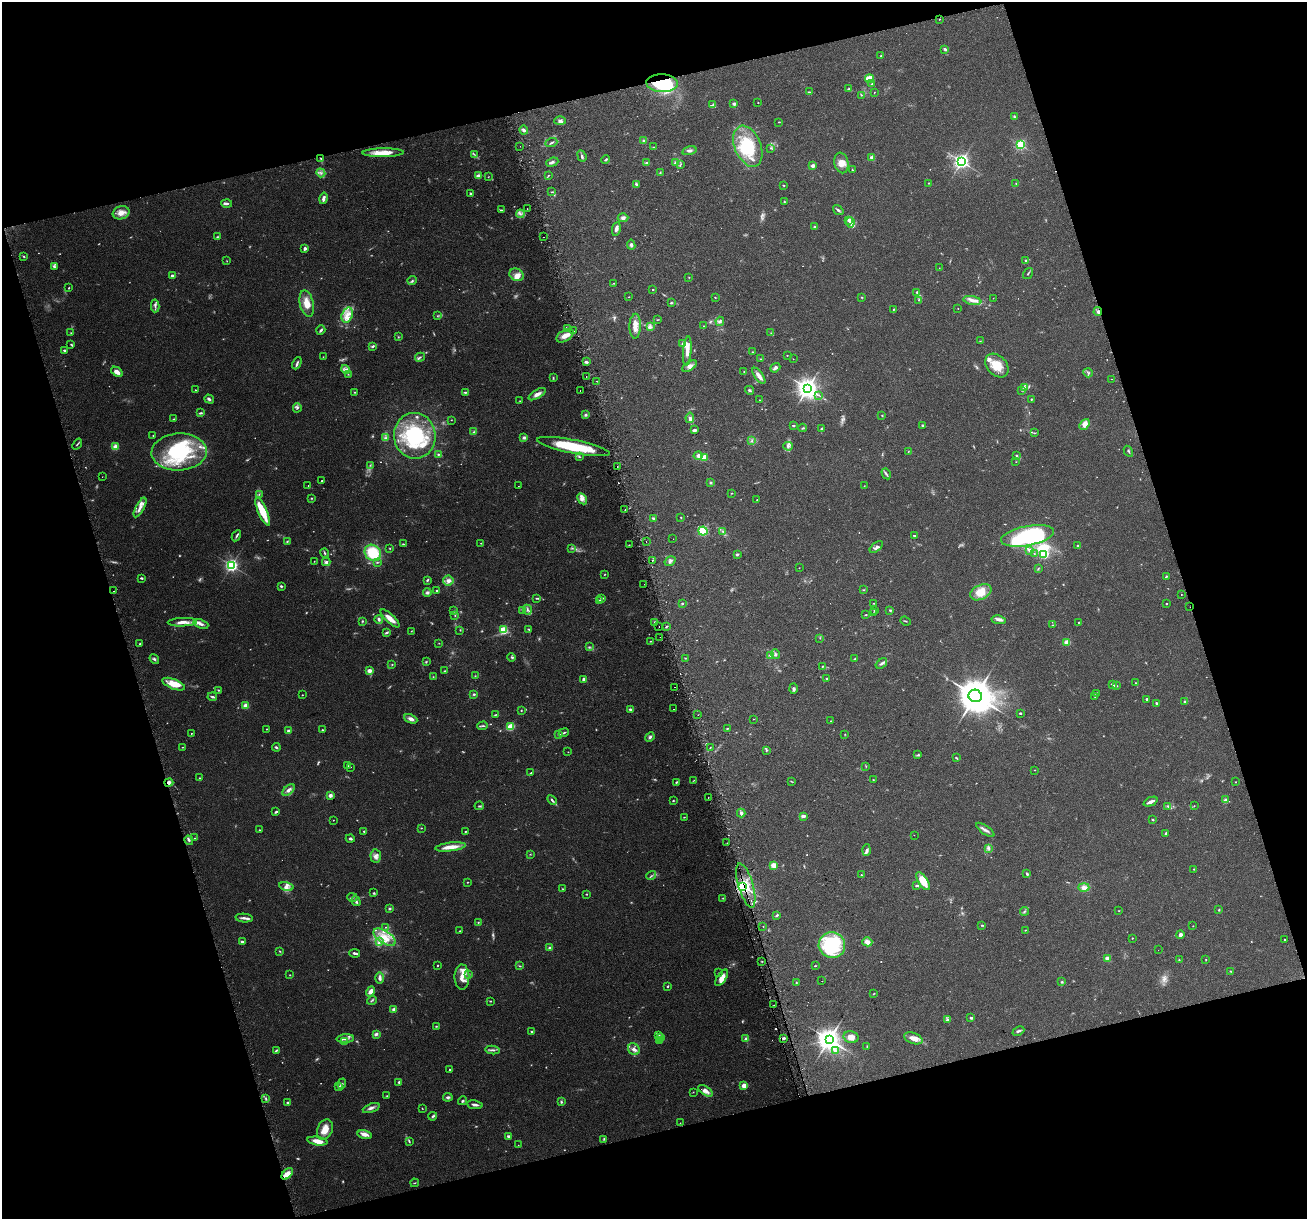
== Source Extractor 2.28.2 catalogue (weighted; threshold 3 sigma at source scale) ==
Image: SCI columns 31-5249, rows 62-4928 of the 5282 x 5037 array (HDU 1 of 3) = the unmasked area's bounding box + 8 px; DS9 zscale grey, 4 x 4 block average (1 PNG px = mean of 4 x 4 image px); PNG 1309 x 1221 px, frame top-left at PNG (2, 2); each listed source drawn as its Kron ellipse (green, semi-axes under 4 px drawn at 4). Shown black and unused: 34% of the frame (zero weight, under 2 of 3 exposures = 2% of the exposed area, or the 3 px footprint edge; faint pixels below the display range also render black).
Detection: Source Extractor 2.28.2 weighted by HDU 2 'WHT'. Background 0.0666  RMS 0.008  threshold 0.0362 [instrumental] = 3 sigma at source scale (4.5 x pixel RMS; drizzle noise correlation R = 1.50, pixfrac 1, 0.0396/0.0396 arcsec/px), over >= 5 px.
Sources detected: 770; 69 too faint to see at this stretch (4 x 4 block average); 2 inside a brighter object's white glare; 12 cosmic-ray / hot-pixel residue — neither listed nor drawn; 13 coinciding with a brighter row at this scale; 77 inside a brighter listed object's ellipse — not listed separately; of the other 597, all 500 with FLUX_AUTO >= 1.91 (the completeness limit of this list) listed and drawn (97 fainter detections not listed), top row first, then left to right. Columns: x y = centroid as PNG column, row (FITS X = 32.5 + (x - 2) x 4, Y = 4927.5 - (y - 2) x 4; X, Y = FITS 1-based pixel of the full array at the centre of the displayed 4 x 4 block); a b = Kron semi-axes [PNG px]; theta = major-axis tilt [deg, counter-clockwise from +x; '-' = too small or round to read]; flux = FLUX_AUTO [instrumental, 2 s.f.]
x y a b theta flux
939 19 2 2 - 2.2
945 49 3 2 - 11
881 56 2 2 - 4.4
870 79 4 3 - 57
662 83 16 9 -3 380
872 84 2 2 - 3.4
849 89 3 2 - 3.4
809 92 4 2 - 3.7
874 92 2 2 - 2.3
861 95 2 2 - 4.1
758 103 2 2 - 2.6
734 104 3 3 - 9.9
713 105 2 2 - 4.1
1014 117 4 2 - 5.8
560 121 5 4 - 13
778 122 2 2 - 1.9
524 130 4 3 - 11
644 141 4 4 - 8.9
551 143 6 2 19 6.8
1020 145 2 2 - 610
520 146 2 2 - 2
748 146 21 13 -67 240
654 147 3 2 - 3.3
771 148 3 2 - 4.4
689 151 7 4 15 14
383 153 20 4 1 82
474 154 3 2 - 3.2
582 156 6 2 -69 9.9
321 158 2 2 - 4.4
872 158 2 2 - 96
606 160 4 2 - 5.7
961 161 3 3 - 1800
552 162 6 3 21 11
646 163 3 2 - 5.4
675 163 2 2 - 3.8
841 163 10 7 -78 38
681 164 3 2 - 3.3
813 166 2 2 - 70
852 170 3 2 - 3
660 172 3 2 - 3.2
321 173 4 2 - 8.3
548 175 3 2 - 3.4
478 176 4 3 - 24
488 177 2 2 - 2.5
928 183 2 2 - 2.5
1016 183 2 2 - 2.5
636 184 3 2 - 12
783 185 2 2 - 3.4
552 192 4 2 - 3.3
471 194 2 2 - 8.6
323 198 6 2 76 20
784 201 2 2 - 3.3
227 203 5 3 - 10
527 209 2 2 - 2.3
501 210 3 2 - 5.8
838 210 6 2 -36 9.7
121 213 8 6 16 42
520 214 4 2 - 9.3
623 218 5 4 - 16
849 220 3 2 - 26
850 222 5 3 - 14
815 227 2 2 - 26
616 229 7 4 80 16
217 237 4 2 - 4.4
544 237 2 2 - 9.3
631 245 5 3 - 10
305 248 4 3 - 10
23 256 3 2 - 3.6
1026 260 4 2 - 5.6
227 261 3 2 - 2.2
54 267 3 2 - 11
939 268 2 2 - 1.9
1028 274 6 2 56 5.2
517 275 7 6 - 28
172 276 2 2 - 31
689 277 2 2 - 2.3
412 281 5 2 - 7.1
614 283 2 2 - 2.8
69 288 2 2 - 3.3
653 289 2 2 - 5.8
917 292 3 3 - 6.5
629 297 3 2 - 2.2
715 297 2 2 - 2.6
861 297 3 2 - 2.8
993 298 2 2 - 2
918 300 2 2 - 2
972 300 9 4 -11 28
671 303 3 2 - 5.6
307 304 13 7 -77 63
155 306 6 2 88 12
958 308 2 2 - 2.5
894 309 3 2 - 2.9
1098 312 4 3 - 11
347 315 7 5 71 40
437 316 2 2 - 2
657 320 3 2 - 2.8
720 321 4 3 - 10
635 326 12 6 88 42
704 326 2 2 - 3.2
650 327 4 3 - 9.7
567 328 2 2 - 2.7
321 330 5 2 - 11
574 331 2 2 - 2.2
71 333 2 2 - 4.2
771 333 3 2 - 3.1
565 336 9 5 32 47
398 337 3 2 - 3.7
980 341 2 2 - 2
71 344 4 2 - 5.5
683 344 3 2 - 5.5
373 346 4 2 - 8.5
64 350 3 2 - 6.3
687 351 15 4 85 40
752 352 2 2 - 2.4
787 355 2 2 - 2.8
323 357 2 2 - 1.9
420 357 5 2 - 6.5
761 359 2 2 - 2.4
793 359 2 2 - 2.2
586 362 4 2 - 10
297 363 6 2 65 11
689 366 8 4 32 25
997 366 13 9 -48 92
775 368 5 3 - 15
346 369 4 3 - 15
117 372 6 3 -34 29
744 372 3 2 - 2.1
1088 373 5 2 - 5.5
348 374 2 2 - 2.1
586 376 2 2 - 3.1
759 376 9 3 -54 35
553 378 3 2 - 4.5
1112 379 2 2 - 2.5
597 381 2 2 - 2.5
807 388 3 3 - 3300
1025 388 4 2 - 10
195 390 2 2 - 2.9
749 390 4 2 - 7.4
1021 390 2 2 - 2
580 391 2 2 - 5.6
354 392 2 2 - 3.2
465 392 4 2 - 5.1
537 394 9 4 30 27
818 395 2 2 - 2.5
209 399 5 3 - 9.9
1031 399 2 2 - 8.3
760 400 2 2 - 3.1
520 401 3 2 - 2.3
297 408 4 2 - 8.6
201 413 4 2 - 7.5
586 415 3 3 - 8.2
882 416 2 2 - 3.3
690 418 5 4 - 13
174 419 2 2 - 3
451 420 2 2 - 2.1
1084 424 6 4 51 34
793 426 3 2 - 5.2
923 426 3 2 - 5.3
803 428 4 2 - 4.9
822 428 3 2 - 5.1
694 430 4 3 - 13
474 432 3 2 - 5.6
1034 433 3 2 - 4
153 435 2 2 - 2.5
415 436 23 21 -86 360
524 437 3 2 - 13
385 438 4 2 - 8.5
752 440 2 2 - 2.7
77 444 6 2 53 6
788 446 4 3 - 9.2
115 447 2 2 - 75
573 447 37 6 -11 290
1128 451 6 2 -61 5.8
179 452 28 18 3 380
908 452 3 2 - 2.5
438 454 2 2 - 5.1
1016 455 2 2 - 4.7
579 456 4 2 - 4.9
698 456 4 4 - 14
704 457 2 2 - 200
1016 462 2 2 - 1.9
370 465 3 2 - 3.6
617 466 2 2 - 4
886 474 6 2 -60 8
102 477 2 2 - 2.9
322 481 2 2 - 3.8
711 483 3 2 - 6.1
308 486 2 2 - 5.8
518 486 2 2 - 4.6
864 486 2 2 - 2.4
731 493 2 2 - 2.2
259 494 2 2 - 2.9
312 498 2 2 - 3.6
582 499 6 4 -60 20
757 500 2 2 - 2.9
140 507 11 4 62 31
625 509 2 2 - 2.1
263 512 15 4 -67 130
681 517 2 2 - 3.1
653 518 2 2 - 30
703 531 4 4 - 140
723 532 2 2 - 2.6
236 536 6 2 61 7.7
914 536 3 2 - 3.5
1027 536 27 10 11 690
673 539 2 2 - 3.3
287 541 3 2 - 5
646 542 2 2 - 3.3
481 543 2 2 - 2
403 544 3 2 - 4.6
629 545 2 2 - 2.1
1078 545 2 2 - 15
876 547 8 3 39 15
390 548 2 2 - 3.1
572 548 3 2 - 4.6
1030 550 3 2 - 16
325 553 4 2 - 6.7
373 553 9 7 -43 180
737 554 3 2 - 7.8
1034 554 2 2 - 2.1
1044 554 2 2 - 530
314 561 2 2 - 2
652 561 2 2 - 11
670 561 6 3 33 13
326 562 4 4 - 13
377 562 3 2 - 4.2
232 565 2 2 - 1300
799 568 2 2 - 1.9
1038 569 3 2 - 3.2
605 574 2 2 - 2.8
1166 577 3 2 - 3.7
141 578 4 2 - 5.4
427 580 3 2 - 7.8
448 581 5 5 - 23
644 584 2 2 - 3.9
281 586 2 2 - 7.5
437 590 2 2 - 11
863 590 3 2 - 2.6
113 591 2 2 - 8.1
981 592 11 7 25 81
427 593 4 3 - 11
1181 595 2 2 - 5.3
536 598 4 2 - 4
602 598 2 2 - 28
600 601 2 2 - 9.1
682 603 3 2 - 4.1
874 603 2 2 - 2
1167 604 2 2 - 2.8
1190 607 2 2 - 2.6
527 610 5 3 - 10
874 610 2 2 - 3.4
890 610 3 2 - 5
454 611 2 2 - 2.7
523 611 2 2 - 2.1
873 613 3 2 - 2.5
455 615 3 2 - 4.6
866 615 3 2 - 3
390 618 12 4 -43 52
379 619 4 3 - 11
998 620 7 3 -11 17
362 621 3 2 - 4.8
905 621 5 2 - 4.2
182 622 15 3 2 38
654 622 2 2 - 4.1
1078 622 2 2 - 2.2
201 624 8 3 -20 17
1053 625 3 2 - 2.5
659 626 2 2 - 2.1
666 627 2 2 - 4.6
529 629 2 2 - 4.3
460 630 2 2 - 3.2
504 630 2 2 - 370
411 631 2 2 - 2.3
387 633 4 3 - 6.8
660 637 2 2 - 3.6
820 638 2 2 - 2.8
650 641 3 2 - 2.8
1067 642 2 2 - 140
439 643 2 2 - 2.1
140 644 3 2 - 4.3
589 647 3 2 - 4.7
775 654 5 3 - 10
770 655 4 3 - 8.3
511 657 4 2 - 6.2
685 658 3 2 - 2.3
154 659 5 3 - 8.9
855 659 2 2 - 8
426 662 3 2 - 4.1
881 663 6 2 36 10
392 664 2 2 - 2.9
822 666 3 2 - 3.1
369 671 2 2 - 82
445 671 2 2 - 3.6
475 676 2 2 - 2.5
433 677 2 2 - 2.1
584 679 3 2 - 15
827 679 2 2 - 33
1135 683 2 2 - 1.9
174 684 12 5 -21 84
1113 685 3 2 - 5.7
1117 686 3 2 - 4.8
674 687 2 2 - 4.1
793 689 5 3 - 10
218 690 3 2 - 4
474 694 3 2 - 5.9
1096 694 3 2 - 4.2
302 695 2 2 - 3
975 696 7 6 - 13000
1095 696 3 2 - 4.9
212 697 5 2 - 10
1147 699 2 2 - 25
1185 701 2 2 - 14
1156 703 2 2 - 13
246 705 2 2 - 120
630 709 3 2 - 7.9
673 709 2 2 - 8
521 710 3 2 - 3.4
1020 713 2 2 - 13
495 715 3 2 - 4.5
698 715 2 2 - 5
411 719 7 4 -23 22
753 719 2 2 - 2.1
831 721 2 2 - 2.5
483 726 5 2 - 6.9
510 727 4 2 - 98
727 728 3 2 - 3.4
266 729 2 2 - 3.7
322 730 2 2 - 4.6
289 731 3 3 - 17
191 733 2 2 - 2.3
564 733 5 2 - 7.2
845 734 2 2 - 2.4
559 735 3 2 - 4.4
650 737 5 3 - 9.9
183 747 3 2 - 3.6
276 747 4 2 - 6
710 747 2 2 - 2.8
766 750 2 2 - 5.6
568 752 2 2 - 2.1
918 755 4 3 - 7
956 758 3 2 - 4.5
348 766 2 2 - 2.4
866 766 2 2 - 2.3
350 767 2 2 - 2.6
1035 770 2 2 - 2
531 773 4 2 - 4.7
200 778 3 2 - 3.5
693 780 4 2 - 2.9
873 780 3 2 - 2.2
169 782 4 3 - 12
676 782 3 2 - 4.9
792 782 2 2 - 2
1236 782 2 2 - 2.8
288 790 7 3 42 22
330 795 2 2 - 75
708 797 2 2 - 9.2
1226 799 3 3 - 7.5
552 800 6 2 -45 9.7
673 801 2 2 - 3.9
1150 802 7 2 24 25
479 806 5 2 - 5.4
1168 806 4 2 - 6.9
1194 806 2 2 - 2.1
276 812 3 2 - 10
741 813 4 2 - 15
803 816 4 2 - 16
684 817 2 2 - 3
333 820 2 2 - 2
1153 820 3 2 - 3.9
421 828 2 2 - 2.9
259 830 2 2 - 3.8
985 830 11 2 -35 17
364 831 2 2 - 8.3
465 831 2 2 - 5.6
1166 833 3 2 - 7.5
914 835 2 2 - 2.2
195 838 3 2 - 4.1
350 838 4 3 - 8
189 840 5 2 - 8.3
727 843 2 2 - 2.5
450 847 15 3 7 64
989 848 3 2 - 7.4
866 850 6 3 86 12
530 854 2 2 - 2.7
376 856 7 5 -85 22
773 865 3 3 - 56
1194 869 2 2 - 2.8
1027 874 4 2 - 8.3
861 875 2 2 - 2.2
651 876 5 2 - 6.2
923 881 10 4 -58 90
467 882 2 2 - 4.7
746 885 23 7 -74 530
917 886 4 2 - 8.3
286 887 7 4 -13 19
742 887 3 2 - 630
1084 887 5 4 - 26
563 889 3 2 - 3.4
373 893 3 2 - 3.6
586 894 2 2 - 3.6
352 897 5 2 - 4.9
723 898 3 2 - 3
356 901 5 3 - 12
389 909 2 2 - 23
1219 910 3 2 - 3.9
1024 911 4 2 - 7.1
1119 911 2 2 - 2
777 915 4 2 - 5.5
244 918 9 2 -6 17
478 922 2 2 - 2.9
982 925 4 2 - 5.6
1193 926 2 2 - 3.4
386 927 2 2 - 2.4
763 927 2 2 - 2.8
1025 930 3 2 - 2.2
460 931 2 2 - 2.1
1180 935 4 3 - 17
385 937 12 6 -34 73
1132 938 2 2 - 5.4
1285 940 2 2 - 11
242 941 3 2 - 8.4
380 941 4 3 - 11
867 942 5 4 - 24
832 945 13 13 - 370
550 948 2 2 - 57
1158 950 2 2 - 5
280 951 2 2 - 3.7
355 953 5 2 - 15
1107 959 2 2 - 140
1206 959 2 2 - 2.4
1179 960 2 2 - 4
762 961 2 2 - 2.3
437 965 2 2 - 3.3
520 966 4 2 - 3.8
816 966 2 2 - 2.7
1230 971 2 2 - 2.1
718 973 2 2 - 2.7
290 975 2 2 - 2.3
469 975 3 2 - 5.3
462 977 12 7 -89 59
380 978 5 3 - 16
722 978 9 4 56 42
822 981 2 2 - 4.6
1062 982 3 2 - 5
796 983 3 2 - 4.4
668 986 3 2 - 4.2
371 991 5 3 - 36
874 994 3 2 - 2.8
372 1000 5 2 - 6.7
490 1001 2 2 - 3.9
774 1005 2 2 - 3.4
394 1010 2 2 - 85
971 1018 2 2 - 7.2
947 1020 3 2 - 6
436 1026 3 2 - 3.4
1018 1031 6 2 24 8.7
532 1032 3 2 - 6.8
376 1034 4 2 - 14
659 1035 2 2 - 2.3
851 1037 7 6 - 35
661 1038 2 2 - 2.7
784 1038 2 2 - 17
913 1038 9 5 -20 43
345 1039 9 2 3 19
746 1039 3 3 - 9.9
829 1039 4 4 - 4200
660 1041 2 2 - 2.4
344 1042 3 2 - 5.7
867 1047 3 2 - 2.3
634 1049 6 5 - 21
276 1050 3 2 - 7.1
492 1050 7 2 -5 12
835 1051 4 3 - 11
450 1070 2 2 - 4.3
399 1082 3 2 - 9.2
342 1084 5 3 - 10
744 1086 3 3 - 32
339 1087 4 2 - 5.3
705 1091 8 4 -31 29
693 1092 2 2 - 2.1
387 1096 2 2 - 2.5
448 1097 5 3 - 11
266 1098 3 2 - 4.1
463 1101 5 2 - 6.5
287 1102 2 2 - 5.9
561 1102 3 2 - 5.7
475 1105 8 2 -7 16
371 1108 9 3 22 17
422 1108 3 2 - 2.4
433 1116 4 2 - 8.4
680 1123 2 2 - 2
325 1129 10 7 67 64
365 1134 7 3 -14 32
508 1136 3 2 - 11
604 1139 3 2 - 3.2
317 1141 10 4 -8 40
409 1142 3 2 - 4.2
518 1145 2 2 - 13
287 1174 7 4 47 48
415 1183 4 2 - 3.3
Overlapping masked pixels (flux is a lower limit): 7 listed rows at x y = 662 83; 1098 312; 1190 607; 169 782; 746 885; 742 887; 287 1174
Diffuse or blended objects may show on this block-average render without a row.